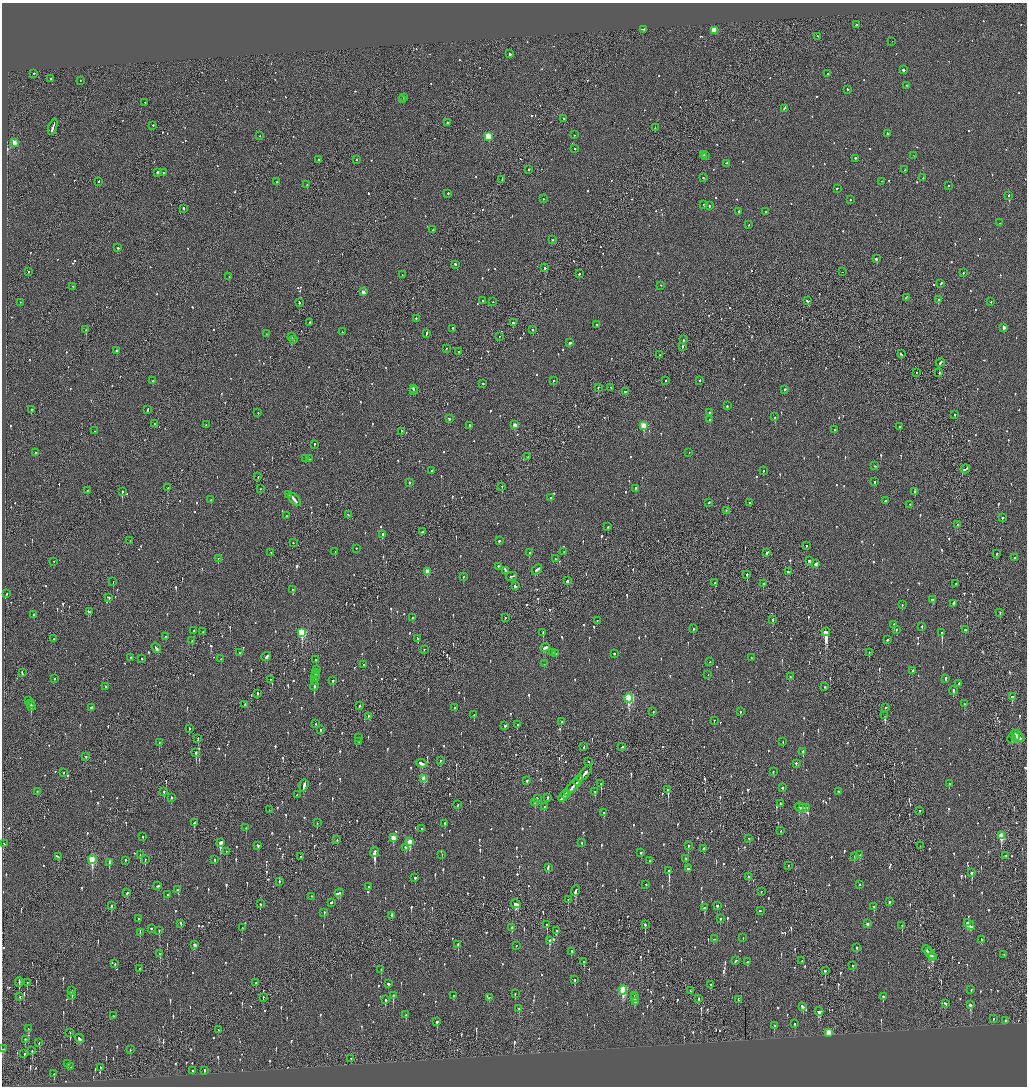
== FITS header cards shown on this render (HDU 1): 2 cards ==
NAXIS1  =                 2050
NAXIS2  =                 2168

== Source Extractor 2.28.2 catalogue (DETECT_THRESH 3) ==
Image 2050 x 2168 px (HDU 1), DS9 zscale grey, zoomed out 1/2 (1 PNG px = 2 x 2 image px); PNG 1029 x 1088 px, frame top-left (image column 2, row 2168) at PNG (2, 3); each listed source drawn as its Kron ellipse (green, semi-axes under 4 px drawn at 4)
Background -0.095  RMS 0.076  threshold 0.228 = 3 sigma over >= 5 px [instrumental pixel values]
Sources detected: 1428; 56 cannot appear on this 1/2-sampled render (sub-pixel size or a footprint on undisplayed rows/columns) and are neither listed nor drawn; of the other 1372, the 500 brightest by FLUX_AUTO listed and drawn (872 fainter detections omitted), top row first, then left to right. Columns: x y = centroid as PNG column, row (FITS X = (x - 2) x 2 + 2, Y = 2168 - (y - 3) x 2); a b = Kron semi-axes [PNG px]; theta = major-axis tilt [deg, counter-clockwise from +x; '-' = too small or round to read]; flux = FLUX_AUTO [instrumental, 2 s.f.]
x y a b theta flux
857 25 2 2 - 270
644 30 3 2 - 350
714 31 3 3 - 410
817 37 2 2 - 60
892 42 2 1 - 56
510 54 2 2 - 300
903 70 3 2 - 180
34 74 2 2 - 180
828 74 3 2 - 81
51 79 2 1 - 83
80 81 2 1 - 57
907 86 3 2 - 300
847 90 3 2 - 63
404 98 2 2 - 65
403 100 2 2 - 56
145 103 2 2 - 58
784 109 3 2 - 260
564 119 2 2 - 75
447 123 2 2 - 140
153 126 2 2 - 84
53 127 8 2 72 480
655 128 2 1 - 80
887 134 3 2 - 110
574 135 2 2 - 57
260 136 2 2 - 64
488 137 3 3 - 940
14 143 3 3 - 290
575 149 2 2 - 81
704 155 2 2 - 110
706 156 2 2 - 57
914 156 2 2 - 81
855 159 2 2 - 150
318 160 2 2 - 120
356 160 2 2 - 63
726 164 3 2 - 62
529 170 2 2 - 66
905 170 2 2 - 85
157 173 2 2 - 510
163 173 2 2 - 120
703 178 2 2 - 240
923 178 2 2 - 80
502 180 4 1 - 130
99 182 2 2 - 58
277 182 2 2 - 61
882 182 2 2 - 68
307 185 2 2 - 59
948 186 2 2 - 100
837 189 2 2 - 110
448 194 2 2 - 99
1008 196 2 2 - 120
543 199 2 2 - 290
851 200 2 2 - 73
704 205 2 2 - 75
710 206 2 2 - 66
183 209 2 2 - 220
739 212 4 2 - 240
765 212 2 2 - 68
1000 223 2 2 - 59
748 225 2 2 - 180
433 230 2 1 - 60
552 240 2 2 - 85
118 248 2 2 - 340
876 259 2 2 - 190
455 265 3 2 - 170
545 268 2 2 - 110
28 272 2 2 - 60
842 272 2 1 - 110
963 273 2 2 - 73
579 274 2 2 - 79
402 275 2 2 - 70
229 277 2 2 - 280
941 284 3 2 - 92
661 286 2 2 - 77
73 287 2 2 - 57
363 292 2 2 - 120
906 298 4 2 - 160
938 300 2 2 - 130
482 301 3 2 - 130
807 301 3 2 - 130
493 302 2 1 - 70
991 302 2 2 - 59
20 303 2 2 - 63
299 303 2 2 - 170
416 319 2 2 - 96
309 323 3 2 - 160
513 323 2 2 - 230
597 325 2 2 - 74
1004 328 3 2 - 230
453 329 2 2 - 160
86 330 2 2 - 320
533 330 2 2 - 75
342 332 2 2 - 66
267 334 2 2 - 160
426 334 3 2 - 110
292 337 2 1 - 90
499 337 2 1 - 56
294 340 2 2 - 71
683 340 2 2 - 95
570 343 2 2 - 400
682 347 2 2 - 150
446 349 2 1 - 62
117 351 2 2 - 270
458 352 2 2 - 74
901 354 3 2 - 470
659 355 2 2 - 96
940 363 4 2 - 160
916 373 2 2 - 170
939 373 2 2 - 83
153 381 2 2 - 77
553 381 2 2 - 75
666 381 2 2 - 100
700 381 2 2 - 78
483 384 2 2 - 71
598 388 2 2 - 79
611 388 2 1 - 70
413 389 2 2 - 190
785 390 2 2 - 220
414 391 2 2 - 81
625 392 3 2 - 120
727 406 2 2 - 66
31 410 2 2 - 250
147 410 3 2 - 110
258 413 2 2 - 68
710 413 2 2 - 100
955 415 2 1 - 220
775 417 2 2 - 230
450 419 3 2 - 90
709 420 3 2 - 120
154 424 2 2 - 65
206 425 2 2 - 73
515 425 3 2 - 210
469 426 3 2 - 110
644 426 3 3 - 570
900 427 2 2 - 84
834 430 2 2 - 79
95 431 2 1 - 71
401 432 2 1 - 68
314 445 2 2 - 110
35 453 2 2 - 57
689 453 2 2 - 93
528 457 2 2 - 68
306 459 2 2 - 140
309 459 2 2 - 160
875 466 2 2 - 80
965 469 5 2 - 340
431 471 2 2 - 80
763 471 2 2 - 66
258 477 2 2 - 70
874 482 2 2 - 87
409 483 2 2 - 120
502 487 2 2 - 110
168 488 3 2 - 140
260 489 2 1 - 69
635 489 3 2 - 100
87 491 2 2 - 87
122 492 2 2 - 490
915 492 2 2 - 63
288 495 2 2 - 68
551 498 2 2 - 89
211 500 2 2 - 97
295 500 8 2 -50 350
886 501 3 2 - 370
709 503 3 2 - 91
750 503 2 2 - 85
910 505 2 2 - 55
726 511 2 2 - 60
348 515 2 2 - 59
286 516 2 2 - 170
1003 518 2 2 - 58
957 525 2 2 - 96
608 527 2 2 - 180
423 532 3 2 - 75
382 535 2 2 - 310
130 541 2 1 - 60
499 541 2 2 - 66
293 543 2 1 - 120
806 546 2 2 - 61
356 549 2 2 - 120
335 552 2 1 - 130
564 552 2 2 - 90
271 553 2 2 - 71
529 553 2 2 - 97
767 553 3 2 - 170
997 554 3 1 - 98
1014 558 2 2 - 81
218 559 2 2 - 220
555 559 2 2 - 59
809 561 3 2 - 120
53 562 2 1 - 73
816 564 4 2 - 140
498 567 2 2 - 77
537 570 6 2 36 190
505 571 4 2 - 100
427 572 3 3 - 190
788 572 2 2 - 99
747 575 2 2 - 130
464 577 2 2 - 110
512 577 5 2 - 300
567 581 3 2 - 76
113 582 2 1 - 100
715 583 2 2 - 460
763 584 2 2 - 150
956 584 2 2 - 88
515 586 4 2 - 110
293 590 2 2 - 66
6 594 2 2 - 72
109 598 3 2 - 71
933 600 4 2 - 110
954 604 4 2 - 640
902 605 2 2 - 120
90 612 2 1 - 61
1000 613 2 2 - 72
34 615 2 2 - 120
412 618 2 2 - 56
505 618 2 1 - 67
773 620 3 2 - 270
597 621 2 2 - 73
894 625 2 2 - 170
922 627 3 2 - 64
693 629 2 2 - 95
896 630 2 2 - 72
966 630 4 2 - 100
194 631 2 2 - 84
203 632 2 2 - 59
826 632 4 3 - 4500
302 633 4 3 - 1200
543 633 3 2 - 110
942 633 3 2 - 860
166 637 2 2 - 73
54 639 2 2 - 130
418 639 4 2 - 110
887 640 3 2 - 73
192 641 2 2 - 110
156 648 5 2 - 200
545 648 4 2 - 340
424 650 2 2 - 61
240 653 2 2 - 120
553 653 2 2 - 69
869 653 2 1 - 99
556 654 2 1 - 64
614 654 2 2 - 140
266 657 4 2 - 170
130 658 2 2 - 55
751 658 2 2 - 64
142 659 2 2 - 58
221 659 2 2 - 83
316 660 3 2 - 65
710 662 2 2 - 60
544 664 2 2 - 79
364 665 2 2 - 130
316 670 3 2 - 150
912 671 2 2 - 80
22 673 4 2 - 130
316 673 3 2 - 170
708 675 2 1 - 56
315 677 5 2 - 410
790 677 2 2 - 58
54 679 2 2 - 65
945 679 4 2 - 150
270 680 2 1 - 83
333 681 2 2 - 200
315 682 3 1 - 110
959 684 2 2 - 130
314 686 4 2 - 460
106 687 2 2 - 110
825 687 2 2 - 100
953 691 4 2 - 160
257 694 3 1 - 230
1012 697 2 2 - 200
629 698 4 3 - 1700
28 701 3 2 - 64
30 704 2 1 - 83
965 704 3 2 - 70
245 705 2 2 - 75
360 706 2 1 - 200
31 707 4 2 - 210
91 708 3 2 - 110
455 708 2 2 - 69
886 708 2 2 - 120
653 712 2 2 - 69
740 712 2 2 - 56
474 715 3 2 - 98
885 716 3 2 - 340
368 717 2 1 - 74
714 721 2 2 - 94
562 722 2 2 - 210
316 724 3 1 - 61
517 725 2 2 - 55
505 726 3 2 - 200
189 729 2 2 - 86
321 730 3 1 - 89
1018 736 8 2 -41 290
1015 737 2 2 - 100
358 738 2 2 - 85
198 739 3 2 - 93
1012 739 5 1 - 210
358 742 2 2 - 90
783 742 2 2 - 63
159 743 2 2 - 120
584 747 3 2 - 130
622 747 2 2 - 110
803 752 2 2 - 620
196 753 3 2 - 300
86 757 2 2 - 210
440 761 2 2 - 60
589 762 2 2 - 86
422 764 5 2 - 230
796 764 2 2 - 90
773 772 2 2 - 98
64 773 2 1 - 66
584 774 10 2 48 530
424 779 3 3 - 340
527 781 2 2 - 120
578 781 5 2 - 290
601 784 3 2 - 190
949 784 2 2 - 210
304 786 6 2 72 280
573 786 13 2 47 620
782 788 2 2 - 87
668 790 3 2 - 300
37 792 2 2 - 76
164 792 2 2 - 150
595 792 3 2 - 100
838 792 2 2 - 77
566 794 5 2 - 270
297 795 2 2 - 69
563 797 6 2 48 350
171 798 2 2 - 190
548 798 3 2 - 84
537 799 2 2 - 74
535 803 2 2 - 76
780 804 2 2 - 100
458 805 2 2 - 78
544 807 2 2 - 76
799 808 5 3 - 180
803 808 3 2 - 110
807 808 4 2 - 130
269 810 2 2 - 100
920 811 2 2 - 81
604 813 3 2 - 81
194 823 3 2 - 130
317 823 2 2 - 60
445 824 3 2 - 77
246 828 2 2 - 110
421 829 2 1 - 55
781 831 2 1 - 58
1001 836 4 3 - 540
143 837 2 2 - 190
393 838 3 3 - 290
749 839 2 1 - 88
337 840 3 2 - 78
410 842 4 3 - 400
220 843 3 3 - 650
582 843 2 2 - 57
4 844 2 2 - 98
258 846 3 2 - 97
688 846 3 2 - 160
920 846 2 1 - 69
406 848 3 2 - 78
703 849 3 2 - 64
226 852 2 1 - 69
375 852 5 2 - 2300
641 853 3 2 - 69
140 855 2 2 - 90
442 855 2 2 - 82
860 855 2 2 - 65
1006 856 2 2 - 56
58 857 3 2 - 120
301 857 2 2 - 110
854 857 3 2 - 72
686 859 2 2 - 130
92 860 4 3 - 880
145 860 2 2 - 72
215 860 2 2 - 56
125 861 2 2 - 76
650 861 2 2 - 56
109 863 3 2 - 150
789 866 2 1 - 81
548 867 4 2 - 180
688 869 3 2 - 100
669 871 3 2 - 5400
972 873 3 2 - 320
748 877 2 2 - 58
415 878 2 2 - 280
279 882 2 1 - 120
646 885 2 2 - 100
859 885 2 2 - 150
158 886 3 2 - 120
369 887 2 2 - 91
177 890 2 2 - 110
575 891 5 2 - 560
761 892 2 2 - 56
127 893 3 2 - 76
339 893 4 2 - 340
167 895 2 2 - 62
311 897 2 2 - 56
568 900 2 1 - 70
889 902 2 2 - 110
331 903 3 2 - 100
260 904 2 2 - 65
516 904 5 3 - 460
111 906 3 2 - 110
717 906 2 2 - 90
874 907 2 2 - 110
704 908 3 2 - 130
760 911 2 2 - 60
324 913 2 2 - 78
392 916 3 2 - 770
139 919 2 2 - 150
720 919 2 2 - 59
967 923 3 2 - 95
181 924 3 2 - 270
867 924 3 2 - 89
547 925 3 2 - 440
645 925 3 2 - 140
969 925 6 3 -48 210
902 926 2 2 - 82
242 928 2 1 - 89
512 928 3 2 - 190
151 929 3 2 - 170
159 931 3 2 - 90
556 931 4 2 - 150
140 933 3 2 - 92
743 938 2 2 - 64
714 939 3 2 - 83
982 940 3 2 - 70
549 941 3 2 - 530
195 945 3 2 - 93
458 945 3 2 - 210
516 946 2 2 - 66
856 948 3 2 - 63
927 951 5 1 - 200
571 952 3 1 - 120
160 954 3 2 - 110
930 954 6 2 -40 210
1004 955 2 2 - 59
932 957 4 3 - 190
735 961 3 2 - 130
801 961 2 1 - 140
584 962 3 2 - 120
747 962 2 2 - 150
115 964 2 2 - 98
853 966 2 2 - 80
139 969 2 2 - 81
381 970 2 2 - 70
825 971 3 2 - 320
575 980 3 2 - 110
19 982 4 2 - 120
27 983 2 1 - 110
256 983 2 2 - 140
388 984 2 2 - 160
711 985 2 2 - 59
623 990 4 3 - 1100
971 990 2 2 - 68
72 991 2 2 - 65
690 991 2 2 - 56
515 994 2 2 - 62
72 996 2 2 - 120
393 996 3 2 - 200
454 996 2 2 - 64
634 996 2 2 - 81
20 997 3 2 - 57
883 997 3 2 - 180
263 998 3 1 - 64
489 998 3 2 - 69
635 998 2 2 - 240
698 999 3 1 - 190
385 1000 3 2 - 90
738 1000 3 2 - 81
635 1002 2 2 - 120
945 1004 3 2 - 110
970 1005 2 2 - 800
802 1007 4 2 - 110
519 1009 2 2 - 88
819 1012 4 3 - 220
406 1015 3 2 - 200
113 1016 3 2 - 96
993 1019 2 2 - 72
1006 1021 3 2 - 96
437 1022 3 2 - 130
795 1024 2 2 - 73
774 1026 2 2 - 120
28 1029 4 2 - 140
218 1030 2 1 - 120
70 1033 2 1 - 60
829 1033 3 3 - 690
79 1039 5 2 - 170
25 1040 3 2 - 78
39 1043 3 2 - 72
3 1049 3 2 - 71
130 1050 2 2 - 69
32 1051 3 2 - 89
24 1054 3 2 - 170
351 1059 3 1 - 110
68 1064 2 2 - 230
70 1067 2 2 - 57
100 1068 2 2 - 87
192 1071 3 2 - 97
204 1071 2 2 - 150
54 1074 3 2 - 110
At the frame edge (FLAGS 8, measured only in part): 1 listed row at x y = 3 1049
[872 fainter detections neither listed nor drawn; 56 sub-pixel or undisplayed-footprint detections neither listed nor drawn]